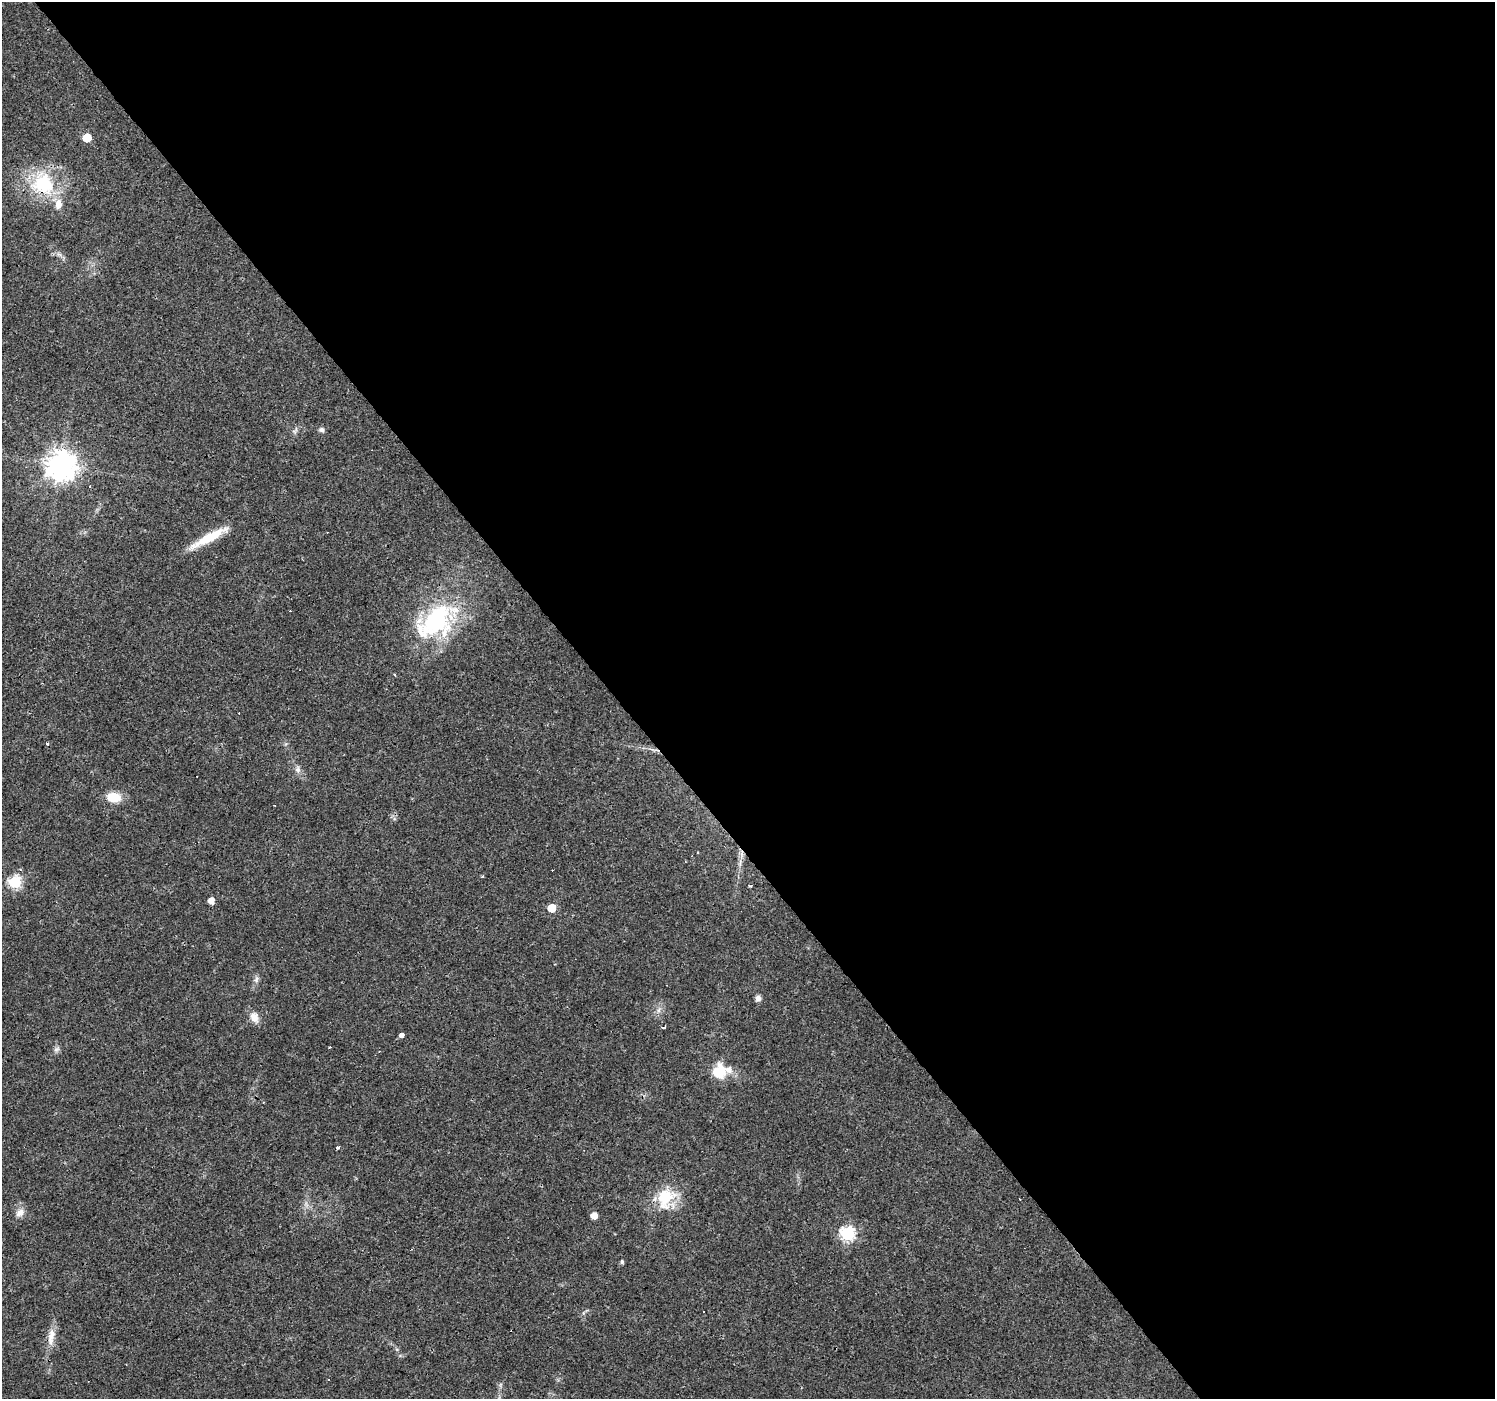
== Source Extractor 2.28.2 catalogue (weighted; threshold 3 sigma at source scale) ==
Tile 8 of 4 x 4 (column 4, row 2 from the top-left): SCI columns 4480-5972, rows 2928-4324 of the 5973 x 5915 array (HDU 1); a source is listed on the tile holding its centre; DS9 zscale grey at full resolution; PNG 1497 x 1401 px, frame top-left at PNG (2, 2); no overlay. Shown black and unused: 59% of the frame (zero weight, under 3 of 4 exposures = <1% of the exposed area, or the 3 px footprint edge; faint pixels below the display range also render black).
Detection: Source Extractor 2.28.2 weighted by HDU 2 'WHT'; one run over the whole footprint, this tile lists its part. Background 0.0154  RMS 0.0032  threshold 0.0144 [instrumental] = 3 sigma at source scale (4.5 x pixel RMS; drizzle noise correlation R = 1.50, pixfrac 1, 0.0396/0.0396 arcsec/px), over >= 5 px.
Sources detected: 43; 10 cosmic-ray / hot-pixel residue — not listed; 1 inside a brighter listed object's ellipse — not listed separately; the other 32 listed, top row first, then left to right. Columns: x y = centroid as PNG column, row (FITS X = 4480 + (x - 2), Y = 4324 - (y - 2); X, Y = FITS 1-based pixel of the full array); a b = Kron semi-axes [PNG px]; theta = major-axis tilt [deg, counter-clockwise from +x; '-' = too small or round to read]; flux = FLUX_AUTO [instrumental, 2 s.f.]
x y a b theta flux
87 138 6 5 - 8.4
43 183 25 23 -55 20
58 204 16 10 81 3.3
321 430 7 5 -45 0.9
61 465 9 9 - 410
209 538 49 9 29 9.5
436 622 53 32 38 40
395 675 3 3 - 0.8
47 743 4 3 - 0.55
298 769 10 7 -78 1.3
113 797 12 9 -5 7.5
697 853 3 3 - 0.5
482 876 3 3 - 0.44
15 882 6 6 - 36
750 886 4 3 - 0.97
211 901 5 5 - 2.5
551 908 5 5 - 7.4
256 979 11 5 89 1
758 998 7 6 - 1.3
659 1010 7 4 71 0.76
254 1017 13 10 -63 2.9
663 1027 3 3 - 1.4
401 1035 4 4 - 6.2
56 1049 9 6 27 0.91
719 1071 18 16 -88 7.4
337 1148 3 3 - 5.9
666 1198 28 23 65 12
20 1212 12 9 18 2
594 1215 5 5 - 3.3
847 1234 7 6 - 55
622 1262 5 4 - 0.58
51 1336 18 9 73 3.4
Overlapping masked pixels (flux is a lower limit): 3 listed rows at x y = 43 183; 209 538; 750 886